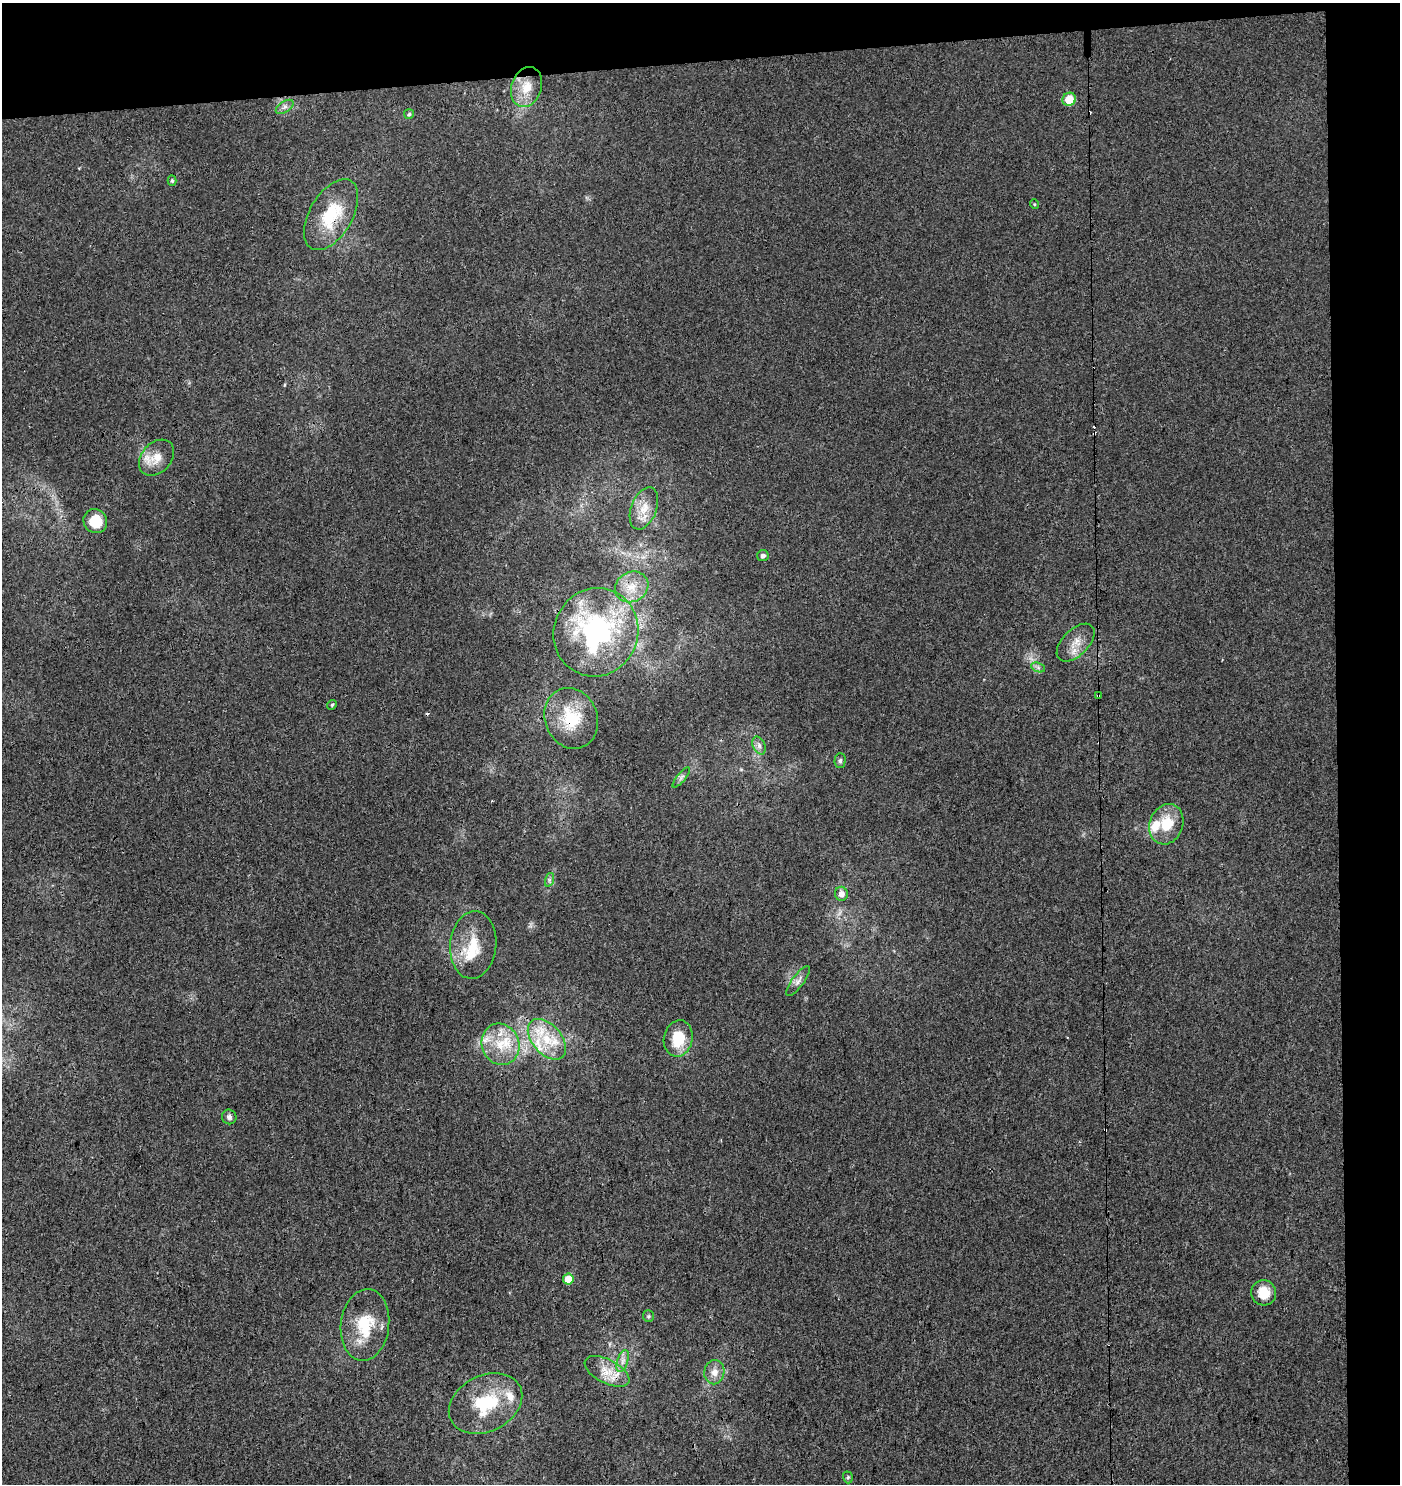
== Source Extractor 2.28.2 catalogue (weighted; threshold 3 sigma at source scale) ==
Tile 3 of 3 x 3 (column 3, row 1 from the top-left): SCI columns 2800-4197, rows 3016-4497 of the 4244 x 4552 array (HDU 1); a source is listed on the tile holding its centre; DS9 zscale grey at full resolution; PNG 1402 x 1486 px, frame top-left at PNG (2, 3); each listed source drawn as its Kron ellipse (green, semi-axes under 4 px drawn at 4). Shown black and unused: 9% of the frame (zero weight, under 3 of 4 exposures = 5% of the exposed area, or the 3 px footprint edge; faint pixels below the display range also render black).
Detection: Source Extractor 2.28.2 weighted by HDU 2 'WHT'; one run over the whole footprint, this tile lists its part. Background -0.00215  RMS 0.0037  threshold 0.0169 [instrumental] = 3 sigma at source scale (4.5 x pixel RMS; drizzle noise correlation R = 1.50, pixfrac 1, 0.0396/0.0396 arcsec/px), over >= 5 px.
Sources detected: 52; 7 cosmic-ray / hot-pixel residue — neither listed nor drawn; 6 inside a brighter listed object's ellipse — not listed separately; the other 39 listed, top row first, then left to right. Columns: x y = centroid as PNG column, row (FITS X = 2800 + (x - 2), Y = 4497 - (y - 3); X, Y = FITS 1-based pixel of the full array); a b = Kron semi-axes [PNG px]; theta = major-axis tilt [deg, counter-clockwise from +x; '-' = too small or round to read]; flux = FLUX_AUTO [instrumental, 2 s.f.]
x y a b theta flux
527 87 20 15 71 8
1069 99 7 6 - 8.3
285 107 10 5 33 1.3
409 114 5 5 - 0.56
172 181 5 4 - 0.55
1034 204 5 3 - 0.33
331 215 39 21 60 17
156 458 20 15 48 6
644 508 22 12 69 6.2
95 521 12 11 - 9.5
763 556 6 5 - 1.1
632 587 17 14 29 7
596 632 45 42 66 70
1076 643 23 13 45 5.3
1038 667 7 4 -19 0.85
1098 696 3 2 - 0.71
332 705 5 4 - 0.47
571 718 31 26 -68 17
759 745 9 6 -64 1.4
840 761 7 5 89 0.84
681 777 12 4 50 1.1
1166 824 21 16 70 10
549 880 7 4 72 0.8
841 894 7 6 - 2.3
473 945 34 23 84 12
798 981 18 6 53 1.9
678 1038 18 14 79 12
547 1039 24 14 -49 12
500 1044 21 18 -68 11
229 1117 7 7 - 1.4
568 1279 5 5 - 7.6
1264 1293 13 12 - 6.5
648 1316 6 5 - 0.59
365 1325 36 24 83 16
623 1361 11 5 72 1.8
607 1371 24 12 -27 7
714 1372 12 10 80 3.3
486 1403 38 28 26 22
848 1477 6 5 - 0.6
Overlapping masked pixels (flux is a lower limit): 5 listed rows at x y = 331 215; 596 632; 1098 696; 571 718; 607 1371